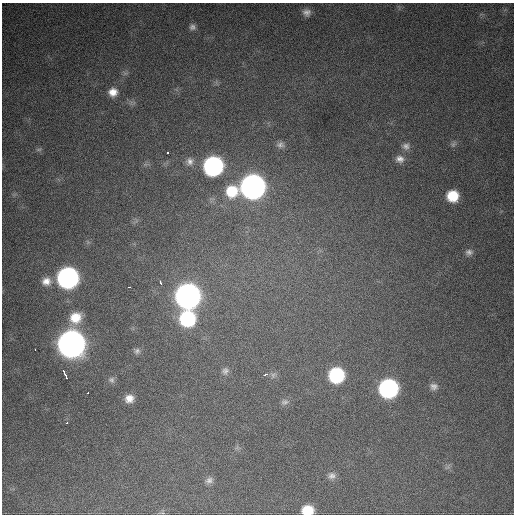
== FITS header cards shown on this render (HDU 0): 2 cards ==
NAXIS1  =                  512 / Axis length
NAXIS2  =                  512 / Axis length

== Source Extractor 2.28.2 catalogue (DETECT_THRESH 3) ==
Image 512 x 512 px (HDU 0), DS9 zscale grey, 1 PNG px = 1 image px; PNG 516 x 516 px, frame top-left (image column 1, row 512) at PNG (2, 3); no overlay
Background 1110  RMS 28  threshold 84.1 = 3 sigma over >= 5 px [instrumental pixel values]
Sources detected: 41; all 41 listed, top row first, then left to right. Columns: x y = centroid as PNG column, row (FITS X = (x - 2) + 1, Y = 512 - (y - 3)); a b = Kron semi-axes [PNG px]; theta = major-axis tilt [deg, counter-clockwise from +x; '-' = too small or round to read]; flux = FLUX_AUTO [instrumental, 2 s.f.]
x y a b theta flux
307 12 10 9 - 1.0e+04
192 27 8 8 - 7.3e+03
113 92 10 9 - 1.8e+04
453 144 10 6 53 5.4e+03
280 145 11 8 7 7.5e+03
406 146 11 10 - 1.1e+04
39 149 9 4 1 3.6e+03
167 153 3 3 - 1.4e+04
400 159 12 10 -13 1.4e+04
190 161 10 9 - 1.0e+04
213 166 12 11 - 5.6e+05
253 187 12 12 - 1.7e+06
232 191 14 13 - 5.8e+04
453 196 10 9 - 5.2e+04
469 252 10 8 3 8.2e+03
68 278 12 12 - 8.1e+05
46 281 12 11 - 1.9e+04
160 282 4 3 - 7.5e+03
129 287 3 2 - 5.9e+03
188 296 12 12 - 1.9e+06
75 318 14 13 - 3.8e+04
187 319 12 12 - 1.9e+05
71 344 13 12 - 3.0e+06
35 349 3 2 - 2.4e+03
137 351 8 8 - 5.9e+03
64 371 4 3 - 4.1e+03
225 371 10 9 - 7.9e+03
266 374 4 3 - 5.6e+03
65 375 6 2 -66 7.7e+03
273 375 8 7 - 6.3e+03
336 375 11 11 - 1.7e+05
111 380 9 8 - 6.1e+03
434 386 11 9 -2 9.9e+03
388 388 12 11 - 5.0e+05
87 393 3 2 - 3.3e+03
129 398 9 9 - 1.7e+04
285 402 11 7 20 7.4e+03
67 423 3 2 - 4.5e+03
332 476 10 9 - 9.5e+03
209 480 10 8 23 8.5e+03
307 510 10 8 4 4.7e+04
At the frame edge (FLAGS 8, measured only in part): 1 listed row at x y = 307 510